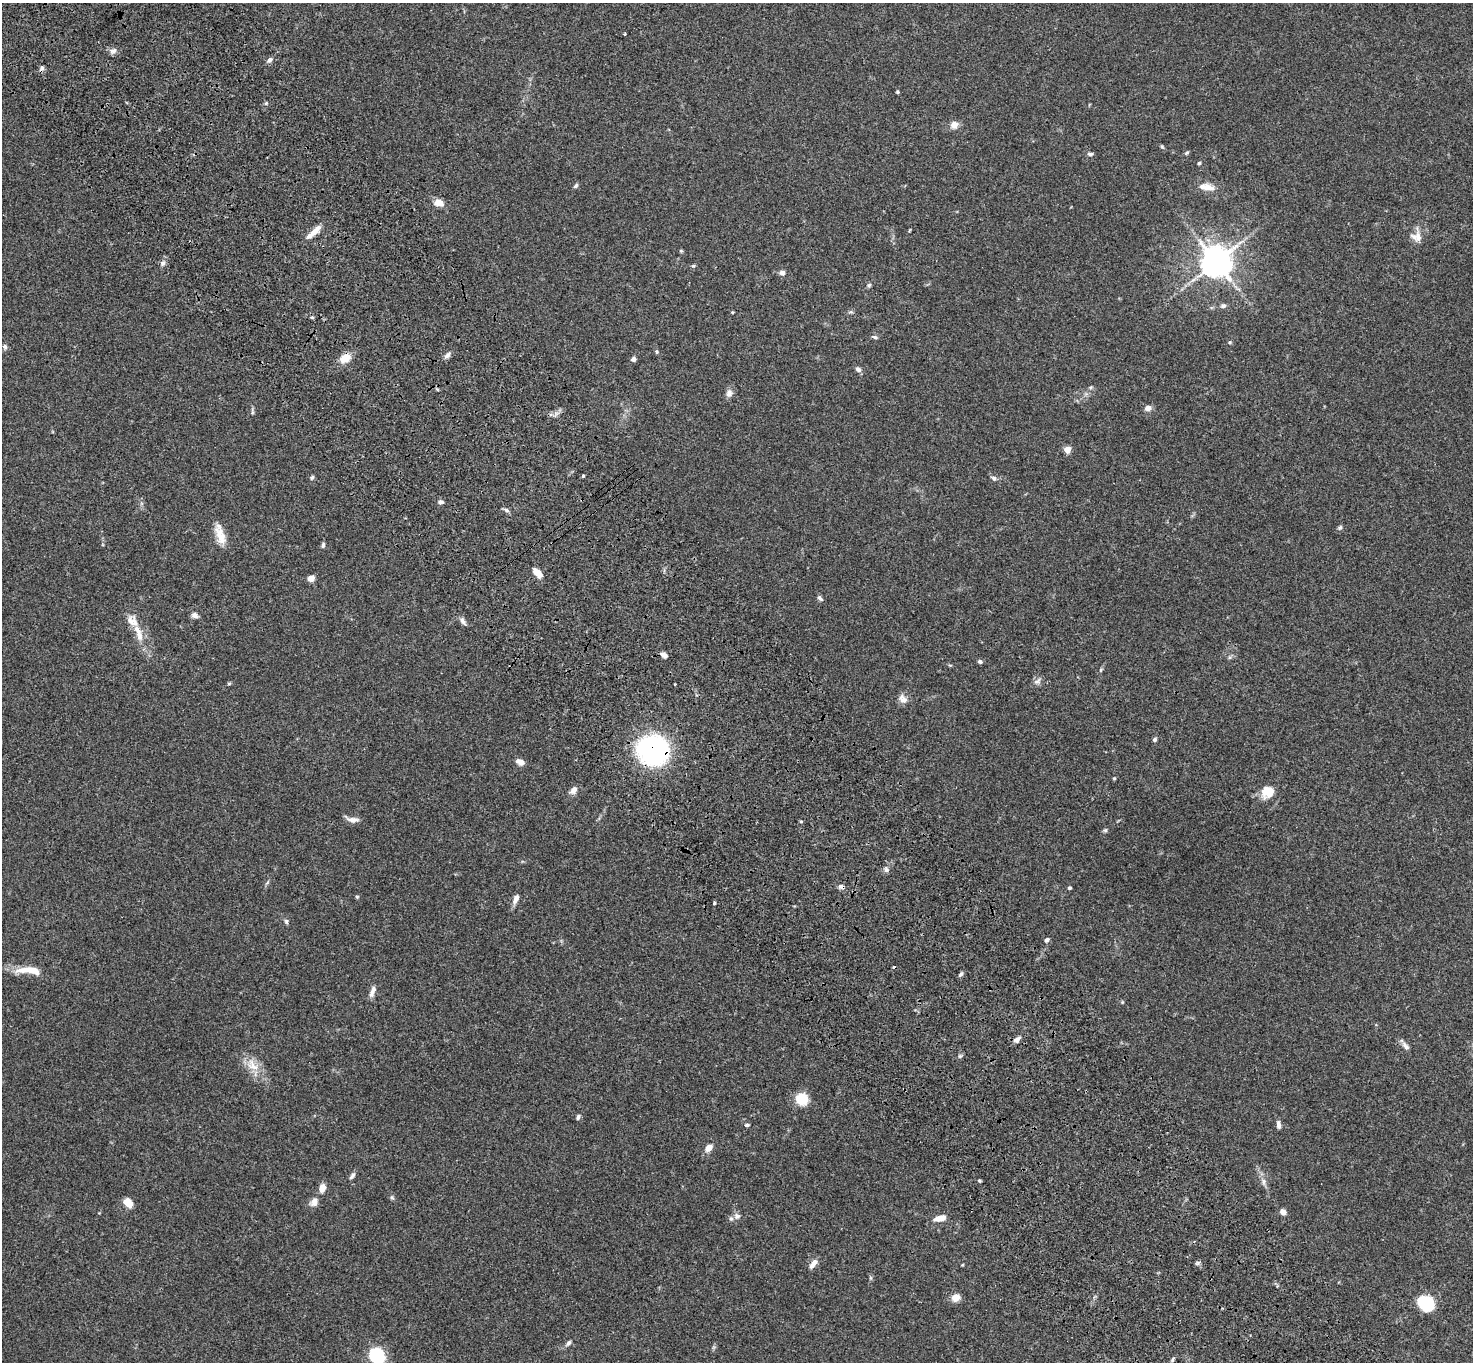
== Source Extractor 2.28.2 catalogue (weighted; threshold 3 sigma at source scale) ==
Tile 11 of 4 x 4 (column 3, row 3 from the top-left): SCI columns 3045-4515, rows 1600-2959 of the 6091 x 6060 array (HDU 1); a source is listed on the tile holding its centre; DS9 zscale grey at full resolution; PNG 1475 x 1364 px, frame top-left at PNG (2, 3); no overlay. Shown black and unused: <1% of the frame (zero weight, under 3 of 4 exposures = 6% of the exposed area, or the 3 px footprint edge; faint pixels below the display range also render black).
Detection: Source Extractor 2.28.2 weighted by HDU 2 'WHT'; one run over the whole footprint, this tile lists its part. Background 0.0792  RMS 0.0059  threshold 0.0263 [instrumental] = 3 sigma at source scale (4.5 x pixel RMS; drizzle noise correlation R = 1.50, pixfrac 1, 0.05/0.05 arcsec/px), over >= 5 px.
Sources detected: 109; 1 cosmic-ray / hot-pixel residue — not listed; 4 inside a brighter listed object's ellipse — not listed separately; the other 104 listed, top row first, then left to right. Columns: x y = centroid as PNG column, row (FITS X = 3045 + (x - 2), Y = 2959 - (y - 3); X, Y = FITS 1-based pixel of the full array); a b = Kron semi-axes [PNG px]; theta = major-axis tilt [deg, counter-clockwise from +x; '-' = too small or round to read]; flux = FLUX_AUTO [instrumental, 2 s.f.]
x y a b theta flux
625 34 3 3 - 0.63
113 51 10 7 21 2.2
270 60 8 6 37 1.8
42 68 8 5 54 1.4
897 92 4 4 - 0.62
266 103 5 4 - 0.7
954 125 10 10 - 3.6
1162 146 5 5 - 0.66
1187 153 6 4 47 0.81
1090 154 7 4 -1 1.1
1199 163 4 4 - 0.77
576 186 7 4 46 1.1
1207 187 21 9 -9 6.1
439 203 8 6 -10 7.2
314 232 23 6 43 5.8
1418 237 16 9 -87 4.3
681 251 4 4 - 0.64
1216 262 10 10 - 750
163 263 7 6 - 1.7
693 266 5 4 - 0.78
782 273 5 5 - 2.7
869 285 5 5 - 0.92
1223 306 7 6 - 1.6
732 312 4 3 - 0.54
312 317 5 4 - 0.77
875 337 8 4 -17 1.1
1230 342 5 4 - 0.7
5 347 7 6 - 1.5
657 352 6 4 88 0.76
447 355 10 5 45 2
345 358 12 8 30 8.2
633 359 6 5 - 1.7
858 369 8 6 -39 1.8
1091 387 6 4 44 0.75
729 393 10 8 77 2.6
1148 408 8 6 12 2.7
252 412 7 4 -72 0.8
1067 449 5 4 - 11
583 476 4 3 - 0.65
312 477 7 4 63 0.92
994 478 7 6 - 1.7
441 502 7 5 -5 1.5
506 510 7 5 -28 1.4
1340 527 6 5 - 0.97
220 536 25 11 -70 8.2
323 545 7 4 82 1.3
537 573 13 7 -44 4.7
311 578 4 4 - 11
820 598 9 5 -47 1.4
195 615 9 6 -23 2.1
132 621 18 12 -44 6.1
462 621 10 6 -63 2.1
664 655 8 5 -36 2.3
980 662 6 5 - 1.1
1101 670 6 4 61 0.78
1037 681 11 5 33 1.9
229 684 5 4 - 0.71
903 699 12 8 -53 3.8
1155 739 5 4 - 1.1
653 750 22 20 -11 130
520 762 9 6 -27 3.5
1114 778 4 3 - 0.58
574 790 10 7 56 3.2
1267 792 15 13 32 9.3
352 819 16 6 -12 3.6
1105 830 6 5 - 0.9
886 870 8 5 -50 1.4
841 887 8 6 -15 2
1069 888 4 4 - 0.95
357 897 5 4 - 0.69
516 899 14 6 67 2.9
714 903 4 3 - 0.59
286 921 7 5 -76 1.1
1047 940 6 5 - 1.3
29 970 34 9 -5 11
960 974 7 5 41 1.2
372 991 16 6 69 3.2
1122 1002 4 4 - 0.57
1017 1039 11 6 38 2.2
1406 1046 12 6 -48 2.4
960 1056 6 4 17 0.84
252 1065 21 12 -50 8.9
802 1099 9 8 - 21
578 1117 7 4 61 1.1
747 1125 6 4 0 0.94
1278 1125 10 5 -83 1.9
709 1148 7 5 42 5.5
352 1176 10 5 54 1.6
979 1181 4 3 - 0.69
1264 1182 10 5 -89 2
322 1188 9 6 73 5
392 1197 6 5 - 0.92
314 1202 10 8 62 4
128 1203 12 8 -50 5.3
1283 1212 7 6 - 2.9
737 1216 9 8 - 2.1
940 1218 13 7 13 5.3
813 1264 13 6 56 3.3
962 1265 5 3 - 0.46
956 1298 7 7 - 6.4
1426 1303 15 12 -30 26
568 1343 9 4 49 1.5
377 1356 18 16 -63 25
1172 1360 6 4 73 0.86
Overlapping masked pixels (flux is a lower limit): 2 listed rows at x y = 653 750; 841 887
Isophote crosses this tile's border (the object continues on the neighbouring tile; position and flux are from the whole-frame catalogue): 1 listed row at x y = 377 1356